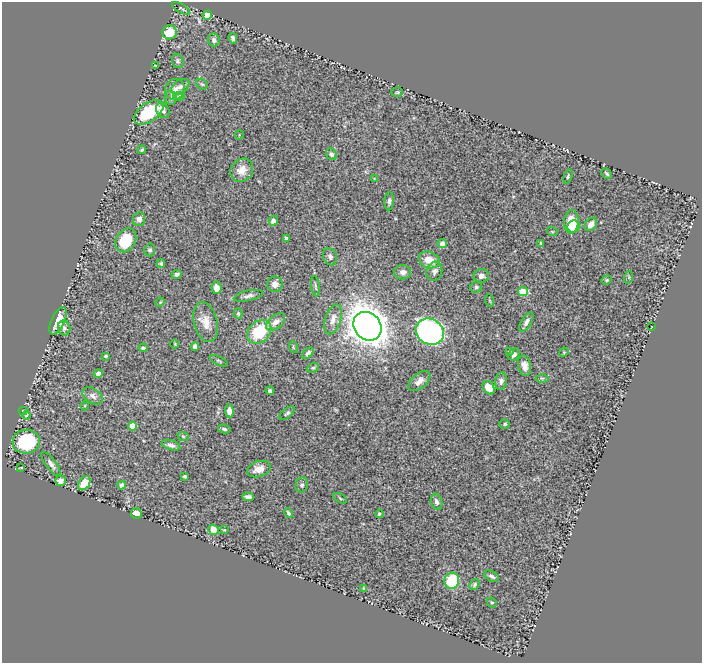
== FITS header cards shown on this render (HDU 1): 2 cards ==
NAXIS1  =                  700
NAXIS2  =                  661

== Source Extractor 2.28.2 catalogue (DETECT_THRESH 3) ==
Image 700 x 661 px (HDU 1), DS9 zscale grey, 1 PNG px = 1 image px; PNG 704 x 665 px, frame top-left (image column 1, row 661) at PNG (2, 2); each listed source drawn as its Kron ellipse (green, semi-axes under 4 px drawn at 4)
Background 0.667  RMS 0.02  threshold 0.0595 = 3 sigma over >= 5 px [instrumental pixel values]
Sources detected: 113; all 113 listed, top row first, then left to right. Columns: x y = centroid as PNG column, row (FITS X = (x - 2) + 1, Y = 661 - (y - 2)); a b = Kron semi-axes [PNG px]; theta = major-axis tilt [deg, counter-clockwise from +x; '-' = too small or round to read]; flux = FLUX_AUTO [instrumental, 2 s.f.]
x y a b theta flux
181 8 10 4 -30 2.4
207 15 4 4 - 17
170 32 7 7 - 35
233 38 5 4 - 3.3
214 40 6 5 - 4.2
178 61 7 5 -74 3.3
155 65 3 2 - 0.74
202 84 6 5 - 2.4
180 87 10 6 38 5.5
175 89 10 10 - 8
397 92 6 5 - 1.9
179 96 6 4 11 2
170 98 7 6 - 3.2
163 110 8 6 -59 6.7
149 112 17 9 34 76
239 135 5 3 - 1
142 150 4 3 - 2.1
331 154 6 5 - 4.1
242 170 12 10 45 15
607 174 6 4 -46 2.5
568 176 7 4 74 2
374 178 3 2 - 0.81
389 201 9 4 87 3.7
139 219 7 6 - 7.4
273 221 5 4 - 6.9
571 222 12 7 87 36
591 224 7 5 50 8.4
573 227 6 6 - 17
552 231 5 3 - 1.2
286 238 4 3 - 2.8
126 240 13 9 59 51
541 243 4 3 - 2
442 244 5 4 - 8.6
150 250 6 5 - 2.8
330 257 9 7 -68 4.5
429 260 11 8 -21 19
161 264 4 4 - 1.9
434 271 9 7 74 5.2
403 272 8 7 - 6.5
177 274 5 4 - 3.5
481 276 8 6 3 6.6
629 277 6 4 73 1.7
607 280 5 4 - 1.7
275 284 7 7 - 7.6
315 286 10 3 -82 2.1
476 287 6 5 - 3.3
217 288 6 5 - 8
523 292 5 4 - 56
248 296 15 5 12 5.5
489 300 6 3 -71 1.3
160 302 5 3 - 1.1
238 313 5 4 - 2.1
333 319 15 7 73 11
58 321 15 6 65 16
206 322 20 11 -77 18
276 322 11 6 41 11
526 322 11 5 58 5.2
367 326 15 13 -49 2100
651 327 3 2 - 0.83
64 328 7 6 - 3.1
430 331 15 12 -30 430
259 332 13 10 44 59
175 344 4 3 - 1.2
195 346 4 4 - 5.8
293 347 6 3 -72 1.4
143 348 4 3 - 2.7
509 352 4 3 - 1.7
564 352 5 4 - 1.3
308 353 7 4 45 3.4
514 354 6 5 - 5
105 356 3 3 - 2.1
219 361 9 3 -24 2
524 366 10 6 -76 9.9
313 368 6 4 20 2.1
98 374 5 4 - 5.5
542 378 6 4 0 1.9
419 381 13 7 39 9.6
501 381 8 6 82 4.7
489 388 7 5 -55 19
270 391 4 3 - 2.8
93 396 11 7 -34 6
85 406 4 3 - 1.1
23 411 4 3 - 1.4
229 411 7 4 -87 7.4
287 413 9 4 40 2.8
26 415 4 3 - 1.3
505 424 5 4 - 2.1
132 426 4 4 - 30
224 429 6 4 -9 3
183 436 6 3 -20 1.5
26 442 13 12 - 88
171 445 10 5 -18 5.6
51 464 14 5 -54 6.6
21 467 4 2 - 1.1
259 469 12 8 17 12
185 476 3 3 - 1.9
60 481 5 5 - 7.4
84 483 8 5 53 17
122 485 4 4 - 6.7
302 485 7 6 - 4.1
248 497 6 4 -5 4.3
340 498 7 3 -31 1.7
437 502 8 5 -72 4.4
136 513 5 5 - 23
289 513 5 3 - 2.2
379 514 4 4 - 1.5
213 530 5 5 - 14
224 530 3 2 - 0.92
492 576 8 5 -30 4
452 581 8 7 - 66
475 584 6 4 49 2.8
363 588 4 2 - 0.97
492 602 5 4 - 1.9